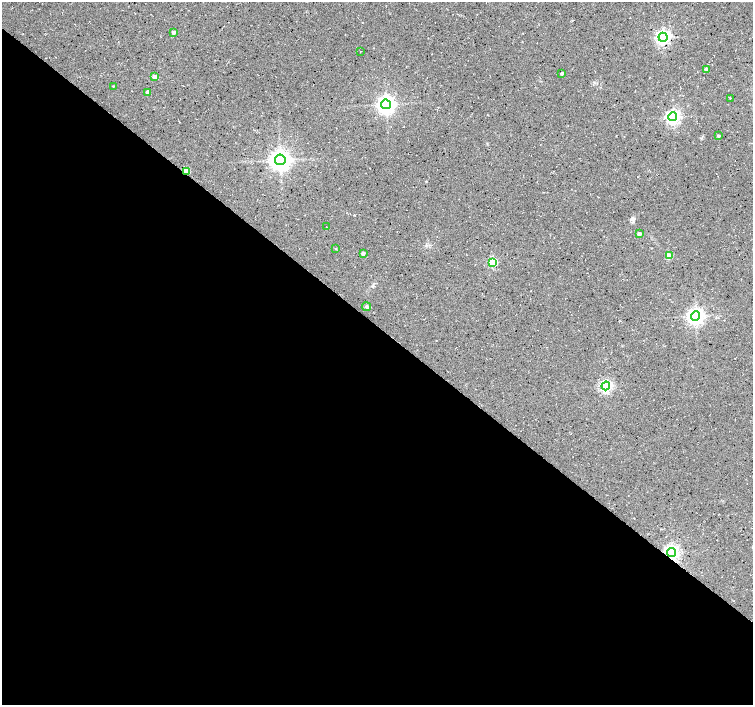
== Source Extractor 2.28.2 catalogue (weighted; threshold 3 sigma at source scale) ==
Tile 14 of 4 x 4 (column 2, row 4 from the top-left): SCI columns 1507-3007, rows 236-1640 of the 6008 x 6025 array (HDU 1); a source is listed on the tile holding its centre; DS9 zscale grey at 2 x 2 block average (1 PNG px = mean of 2 x 2 image px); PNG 755 x 707 px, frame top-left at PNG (2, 2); each listed source drawn as its Kron ellipse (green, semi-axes under 4 px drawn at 4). Shown black and unused: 54% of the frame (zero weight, under 3 of 4 exposures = <1% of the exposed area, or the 3 px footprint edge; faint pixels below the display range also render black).
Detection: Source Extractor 2.28.2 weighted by HDU 2 'WHT'; one run over the whole footprint, this tile lists its part. Background 0.0552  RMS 0.0068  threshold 0.0305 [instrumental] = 3 sigma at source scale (4.5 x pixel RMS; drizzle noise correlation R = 1.50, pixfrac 1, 0.0396/0.0396 arcsec/px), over >= 5 px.
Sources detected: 24; all 24 listed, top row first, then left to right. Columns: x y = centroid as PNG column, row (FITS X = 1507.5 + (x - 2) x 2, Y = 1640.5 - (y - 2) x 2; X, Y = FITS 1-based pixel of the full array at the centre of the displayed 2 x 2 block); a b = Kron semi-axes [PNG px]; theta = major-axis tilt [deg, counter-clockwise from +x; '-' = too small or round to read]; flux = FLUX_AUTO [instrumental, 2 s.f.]
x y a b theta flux
173 32 3 3 - 8.2
663 37 4 4 - 490
360 51 2 2 - 0.52
706 69 3 3 - 9.2
562 73 2 2 - 2.8
155 77 3 3 - 21
113 86 2 2 - 1.1
148 92 3 3 - 13
730 98 2 2 - 2
386 104 5 5 - 860
673 117 4 4 - 480
718 136 2 2 - 3.2
280 160 5 5 - 1300
186 171 3 3 - 44
326 227 2 2 - 0.65
639 234 3 3 - 8.4
335 249 3 2 - 0.67
363 253 3 2 - 7
669 256 3 3 - 35
493 262 3 3 - 120
367 307 4 3 - 2.4
695 316 5 4 - 720
606 386 4 4 - 280
672 552 4 4 - 540
Overlapping masked pixels (flux is a lower limit): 2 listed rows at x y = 186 171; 672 552
Diffuse or blended objects may show on this block-average render without a row.